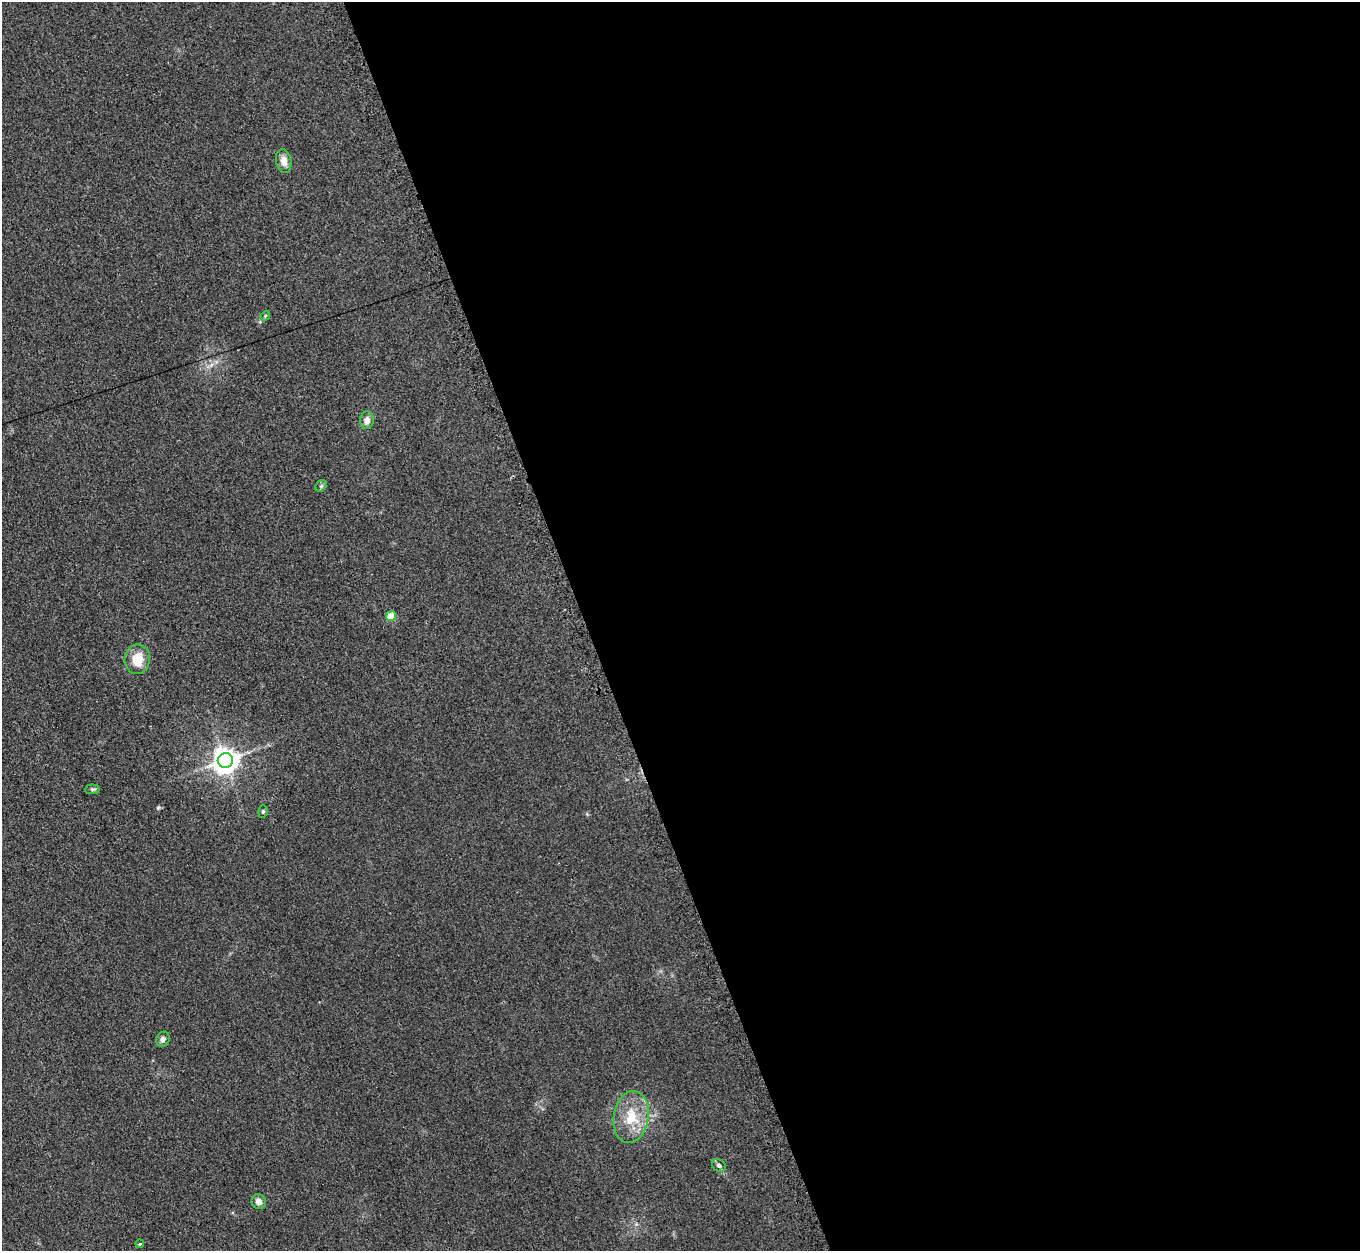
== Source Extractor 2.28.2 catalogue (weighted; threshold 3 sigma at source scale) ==
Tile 8 of 4 x 4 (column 4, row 2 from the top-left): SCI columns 4092-5449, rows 2777-4025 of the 5457 x 5421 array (HDU 1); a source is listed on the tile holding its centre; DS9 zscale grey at full resolution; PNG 1362 x 1253 px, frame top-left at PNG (2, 2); each listed source drawn as its Kron ellipse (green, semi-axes under 4 px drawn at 4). Shown black and unused: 57% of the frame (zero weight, under 2 of 3 exposures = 2% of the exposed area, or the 3 px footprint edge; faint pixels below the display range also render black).
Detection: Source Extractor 2.28.2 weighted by HDU 2 'WHT'; one run over the whole footprint, this tile lists its part. Background 0.154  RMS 0.014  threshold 0.0609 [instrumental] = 3 sigma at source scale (4.5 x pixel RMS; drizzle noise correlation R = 1.50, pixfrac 1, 0.05/0.05 arcsec/px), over >= 5 px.
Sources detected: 14; all 14 listed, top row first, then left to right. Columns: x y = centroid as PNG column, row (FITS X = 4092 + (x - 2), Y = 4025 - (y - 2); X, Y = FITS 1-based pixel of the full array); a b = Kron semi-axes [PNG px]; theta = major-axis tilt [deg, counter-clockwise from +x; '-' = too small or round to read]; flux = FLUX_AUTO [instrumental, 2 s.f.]
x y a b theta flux
284 161 12 7 -78 10
265 316 5 4 - 1.7
367 420 9 7 84 7.9
321 486 6 5 - 2.1
391 616 5 5 - 36
137 659 15 12 81 26
225 760 8 7 - 1400
92 789 7 5 6 2.3
263 811 6 4 73 2.1
163 1039 8 6 61 4.8
631 1117 26 17 81 41
719 1165 7 6 - 3.9
259 1201 7 7 - 6.9
140 1244 4 3 - 3.6